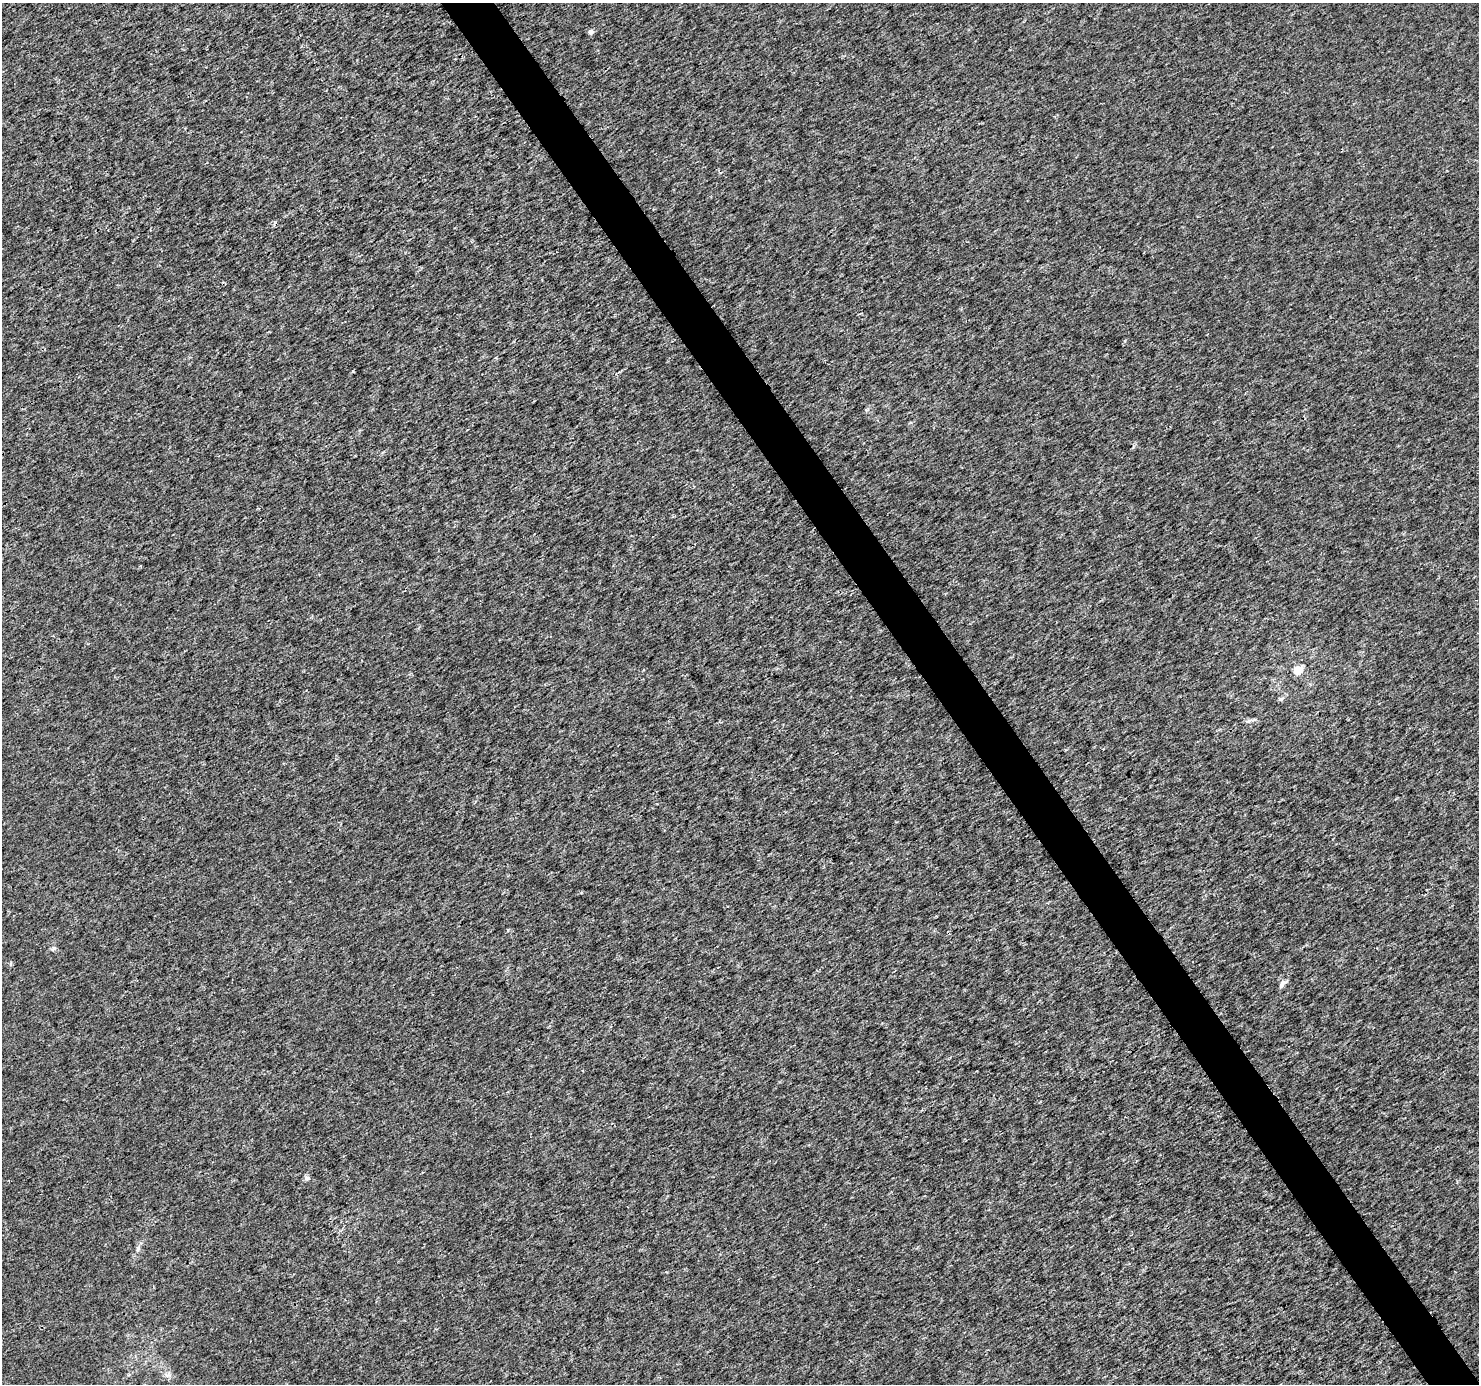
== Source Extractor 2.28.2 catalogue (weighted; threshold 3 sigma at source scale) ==
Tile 6 of 4 x 4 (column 2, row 2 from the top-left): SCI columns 1483-2959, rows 2945-4326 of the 5914 x 5830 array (HDU 1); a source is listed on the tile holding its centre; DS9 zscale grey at full resolution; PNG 1481 x 1386 px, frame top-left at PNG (2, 3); no overlay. Shown black and unused: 4% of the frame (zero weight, under 3 of 4 exposures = <1% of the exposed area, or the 3 px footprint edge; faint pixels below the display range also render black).
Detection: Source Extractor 2.28.2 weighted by HDU 2 'WHT'; one run over the whole footprint, this tile lists its part. Background 0.0011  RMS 0.002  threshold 0.00894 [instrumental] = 3 sigma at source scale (4.5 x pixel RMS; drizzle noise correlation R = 1.50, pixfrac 1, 0.0396/0.0396 arcsec/px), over >= 5 px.
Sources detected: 8; all 8 listed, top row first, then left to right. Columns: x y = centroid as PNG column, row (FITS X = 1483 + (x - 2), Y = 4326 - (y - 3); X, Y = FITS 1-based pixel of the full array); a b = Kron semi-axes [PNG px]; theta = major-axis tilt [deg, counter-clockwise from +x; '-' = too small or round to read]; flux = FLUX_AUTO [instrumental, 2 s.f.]
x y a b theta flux
591 32 5 4 - 0.95
1298 670 6 6 - 4
1281 699 7 5 21 0.39
1248 721 7 4 -17 0.37
54 948 8 3 19 0.34
1282 984 11 6 59 0.85
307 1178 7 6 - 0.51
138 1249 7 4 71 0.38